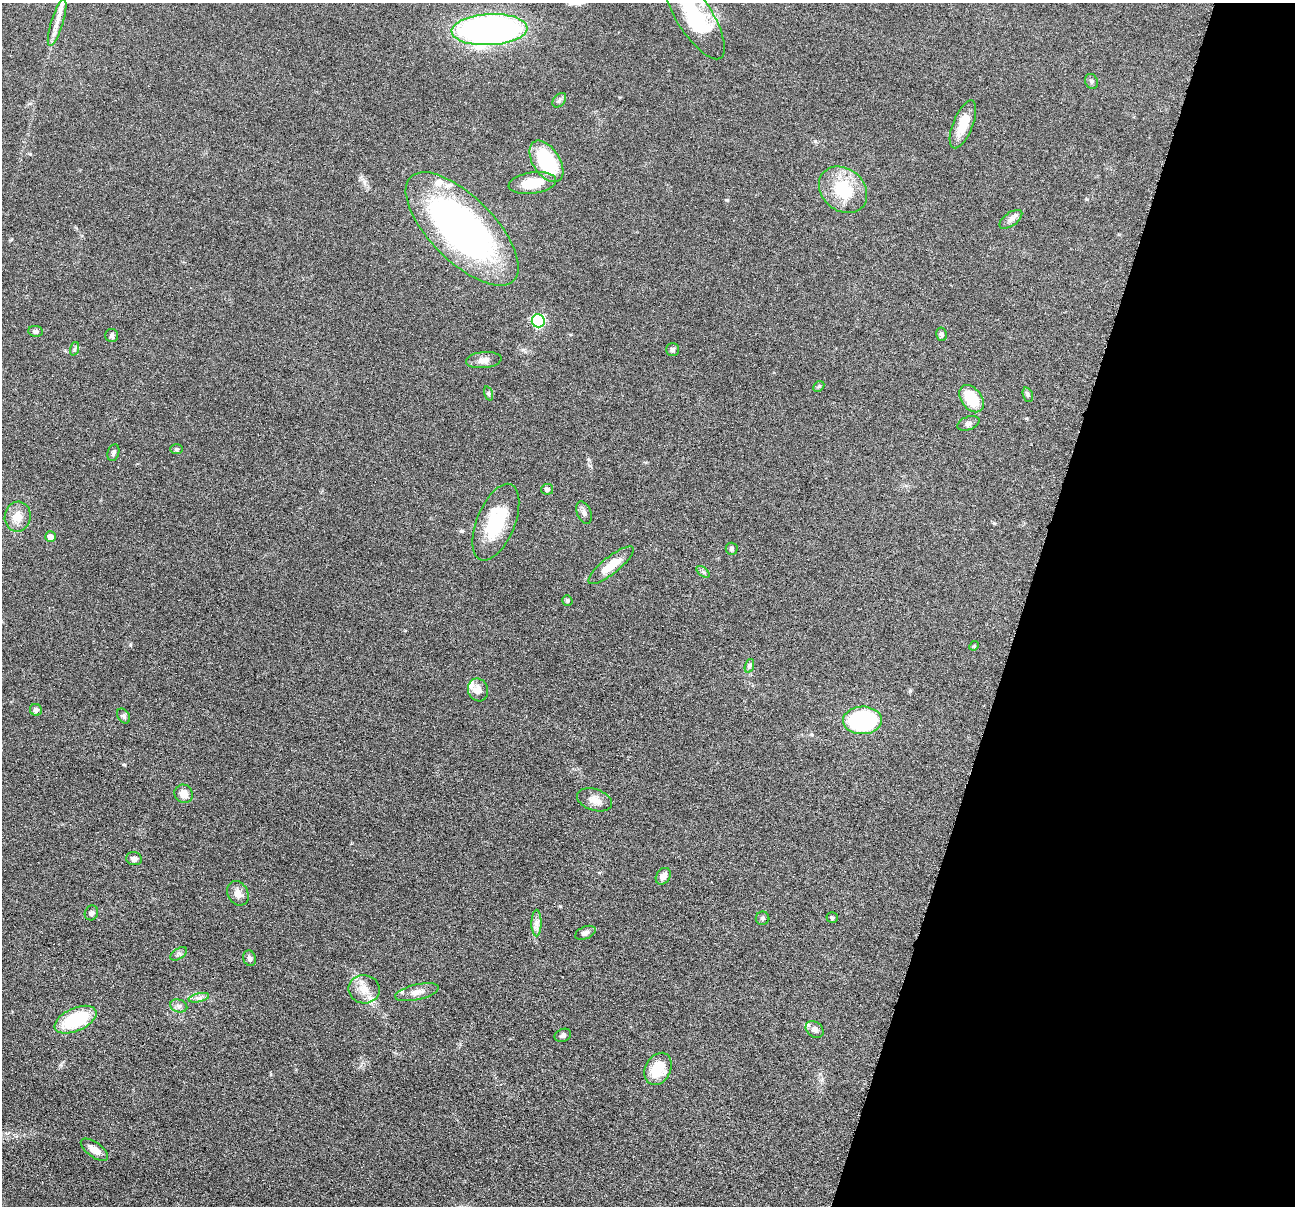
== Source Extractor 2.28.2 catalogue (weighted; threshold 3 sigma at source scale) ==
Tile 8 of 4 x 4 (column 4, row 2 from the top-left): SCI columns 3884-5176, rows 2663-3866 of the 5183 x 5199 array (HDU 1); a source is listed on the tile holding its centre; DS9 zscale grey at full resolution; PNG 1297 x 1208 px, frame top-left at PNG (2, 3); each listed source drawn as its Kron ellipse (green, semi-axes under 4 px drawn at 4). Shown black and unused: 21% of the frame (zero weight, under 4 of 8 exposures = <1% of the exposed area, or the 3 px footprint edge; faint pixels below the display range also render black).
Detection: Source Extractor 2.28.2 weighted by HDU 2 'WHT'; one run over the whole footprint, this tile lists its part. Background 0.0372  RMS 0.0038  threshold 0.0156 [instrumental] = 3 sigma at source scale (4.09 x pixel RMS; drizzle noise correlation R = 1.36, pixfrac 0.8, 0.05/0.05 arcsec/px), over >= 5 px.
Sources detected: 66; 5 inside a brighter listed object's ellipse — not listed separately; the other 61 listed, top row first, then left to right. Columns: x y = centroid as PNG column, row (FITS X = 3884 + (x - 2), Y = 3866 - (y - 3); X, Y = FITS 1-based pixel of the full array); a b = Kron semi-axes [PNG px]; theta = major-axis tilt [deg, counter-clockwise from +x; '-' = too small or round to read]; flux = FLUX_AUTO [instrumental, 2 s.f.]
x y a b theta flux
694 15 51 18 -58 32
57 23 24 6 73 3.4
489 30 38 15 3 150
1092 81 8 6 -58 0.77
559 100 8 5 50 0.87
963 124 25 10 68 6.8
546 161 23 13 -57 26
532 183 24 10 8 9.5
843 190 26 21 -40 17
1011 219 13 6 35 1.6
462 229 73 32 -45 150
538 321 7 6 - 43
35 331 7 5 -6 1.1
941 334 7 5 -78 1.1
112 336 6 6 - 0.8
74 349 7 4 71 0.58
672 349 6 6 - 0.81
484 360 18 8 6 2.6
819 386 6 4 44 0.52
489 393 7 3 -72 0.52
1028 395 7 5 -71 0.64
971 399 15 10 -52 11
968 423 11 6 20 1.2
177 449 6 5 - 0.63
113 453 9 5 74 0.88
547 489 6 5 - 1.1
584 512 12 7 -67 1.2
18 517 15 13 81 4.5
496 522 40 19 68 19
50 536 5 5 - 1.7
732 549 6 6 - 0.71
611 565 28 8 39 7
703 572 8 4 -36 0.63
567 600 5 5 - 0.55
974 646 5 4 - 0.38
749 666 7 4 71 0.66
478 690 11 10 - 2.6
36 710 6 6 - 1.1
124 716 8 5 -53 0.81
862 720 19 14 2 49
184 794 9 9 - 3.2
594 800 18 10 -18 3.3
134 859 8 6 -11 1.6
663 876 9 6 56 2.1
238 893 13 10 -60 2.7
91 913 8 6 64 1.1
763 918 7 6 - 0.83
832 918 6 5 - 0.62
536 923 13 5 90 1.7
585 933 11 6 23 1.3
179 954 9 5 33 0.92
250 958 8 6 -73 0.98
364 989 16 14 -11 4.5
417 992 22 7 13 3
199 998 10 4 13 1.2
179 1006 9 6 -14 1.3
75 1020 22 11 25 21
815 1029 9 7 -37 1.7
563 1035 8 6 23 0.91
658 1069 17 12 62 9.5
94 1150 16 7 -36 3.3
Isophote crosses this tile's border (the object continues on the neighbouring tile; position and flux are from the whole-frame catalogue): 2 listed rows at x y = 694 15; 57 23
Unlisted compact peaks at least as high as the median listed source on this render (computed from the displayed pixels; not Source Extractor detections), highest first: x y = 727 200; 130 645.